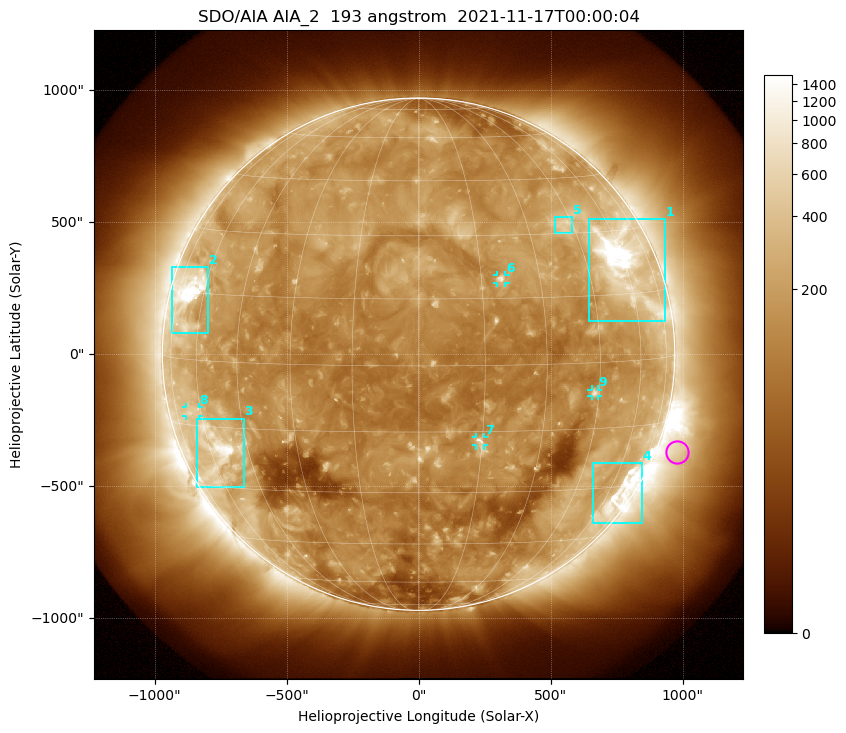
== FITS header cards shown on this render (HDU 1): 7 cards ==
TELESCOP= 'SDO/AIA '           / For AIA: SDO/AIA
INSTRUME= 'AIA_2   '           / For AIA: AIA_ATA1, AIA_ATA2, AIA_ATA3 or AIA_AT
WAVELNTH=                  193 / [angstrom] Wavelength
WAVEUNIT= 'angstrom'           / Wavelength unit: angstrom
DATE-OBS= '2021-11-17T00:00:04.843' / [ISO] Date when observation started; ISO 8
CTYPE1  = 'HPLN-TAN'           / CTYPE1: HPLN
CTYPE2  = 'HPLT-TAN'           / CTYPE2: HPLT

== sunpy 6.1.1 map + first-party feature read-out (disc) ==
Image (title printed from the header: SDO/AIA AIA_2  193 angstrom  2021-11-17T00:00:04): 1024 x 1024 px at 2.4 arcsec/px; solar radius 971 arcsec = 404 px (full disc in frame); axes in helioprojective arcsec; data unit not stated in the header (colour bar unlabelled)
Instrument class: DISC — disc imager (sunpy class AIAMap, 193 A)
Bright regions (active regions / flare kernels): reference = the median radial profile (limb darkening/brightening removed); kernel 9 px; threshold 5 sigma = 275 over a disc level ~140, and >= 1.15x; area >= 12 px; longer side >= 10 px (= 24 arcsec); searched inside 0.97 R_sun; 9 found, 9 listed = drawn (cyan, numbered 1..; 4 of them under ~33 arcsec drawn as corner ticks so the feature stays visible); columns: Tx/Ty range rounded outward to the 5 arcsec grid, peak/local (2 s.f.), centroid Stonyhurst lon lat
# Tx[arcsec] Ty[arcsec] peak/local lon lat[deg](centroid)
1 645..935 125..510 15 +59 +22
2 -935..-800 80..330 12 -67 +15
3 -840..-660 -505..-245 8.5 -57 -20
4 660..845 -640..-410 7.7 +66 -32
5 515..580 460..520 3.7 +42 +32
6 295..330 270..300 6.7 +20 +20
7 215..250 -345..-315 5.9 +14 -17
8 -880..-830 -235..-200 2.6 -64 -12
9 655..680 -160..-135 4.9 +44 -7
Off-limb structures (1.02-1.3 R_sun): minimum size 162 px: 9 found; the strongest spans PA ~225..265 deg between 1.02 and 1.3 R_sun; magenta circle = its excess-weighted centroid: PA ~250 deg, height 1.08 R_sun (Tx ~980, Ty ~-370 arcsec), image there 2.2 x the reference